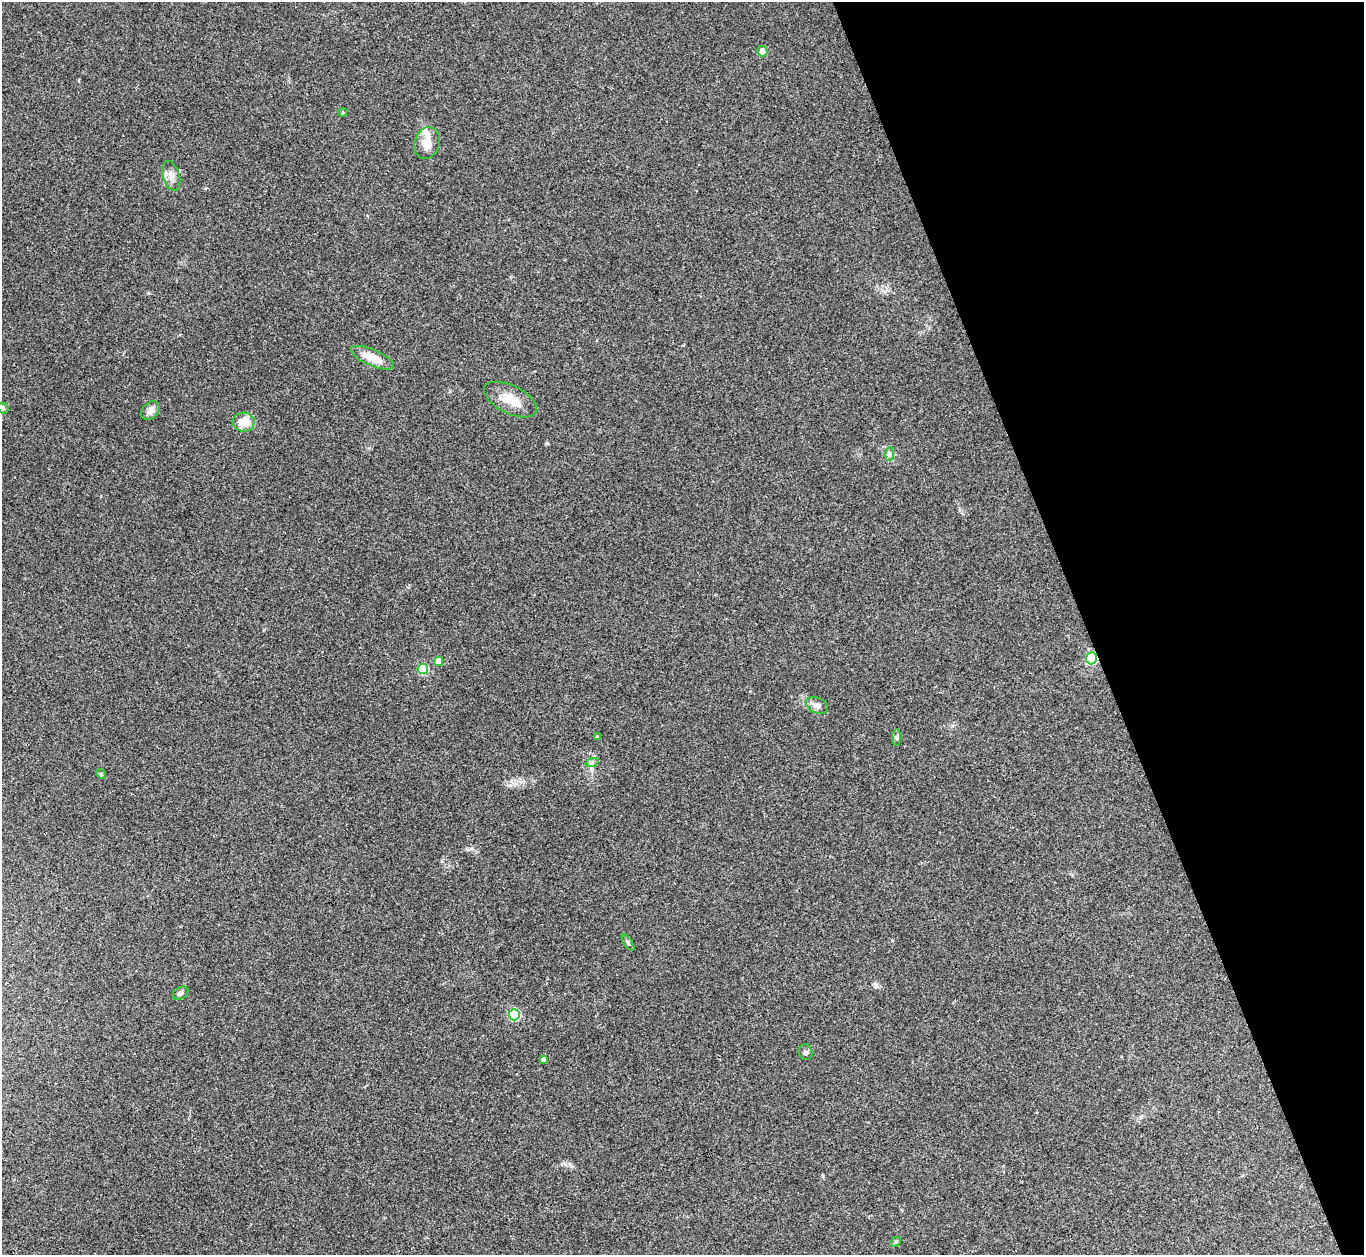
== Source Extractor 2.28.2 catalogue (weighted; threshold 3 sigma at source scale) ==
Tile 12 of 4 x 4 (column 4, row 3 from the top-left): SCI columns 4091-5452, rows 1533-2785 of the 5455 x 5442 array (HDU 1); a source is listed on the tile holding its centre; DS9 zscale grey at full resolution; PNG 1366 x 1257 px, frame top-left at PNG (2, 2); each listed source drawn as its Kron ellipse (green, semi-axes under 4 px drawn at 4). Shown black and unused: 20% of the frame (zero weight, under 3 of 4 exposures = <1% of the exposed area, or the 3 px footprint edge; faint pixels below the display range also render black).
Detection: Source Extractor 2.28.2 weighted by HDU 2 'WHT'; one run over the whole footprint, this tile lists its part. Background 0.112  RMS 0.0058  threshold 0.0263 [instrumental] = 3 sigma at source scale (4.5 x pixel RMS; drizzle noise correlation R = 1.50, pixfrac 1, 0.05/0.05 arcsec/px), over >= 5 px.
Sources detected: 25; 1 inside a brighter listed object's ellipse — not listed separately; the other 24 listed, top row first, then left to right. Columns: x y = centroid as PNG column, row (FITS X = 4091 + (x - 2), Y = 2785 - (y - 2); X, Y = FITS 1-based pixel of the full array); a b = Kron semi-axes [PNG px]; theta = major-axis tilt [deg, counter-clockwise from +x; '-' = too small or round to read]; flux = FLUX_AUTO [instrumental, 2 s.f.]
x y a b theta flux
762 51 5 5 - 5.4
343 112 4 3 - 0.54
427 143 16 12 72 7.2
171 176 15 8 -74 4.1
372 358 23 8 -23 9.9
510 400 28 14 -26 11
3 408 6 5 - 0.96
150 411 10 8 46 3.1
244 422 11 9 3 11
889 454 7 4 89 1.3
1091 658 6 5 - 68
439 661 5 4 - 7
423 669 5 5 - 33
817 705 12 7 -24 3.5
597 737 3 3 - 0.91
897 738 8 4 -90 1.1
592 763 7 4 20 1.1
101 774 5 4 - 0.69
628 943 9 3 -57 1
180 993 8 6 31 1.8
514 1015 5 5 - 46
805 1052 8 6 -64 1.6
543 1060 4 4 - 1.8
896 1242 6 4 43 0.94
Overlapping masked pixels (flux is a lower limit): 1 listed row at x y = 1091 658
Unlisted compact peaks at least as high as the median listed source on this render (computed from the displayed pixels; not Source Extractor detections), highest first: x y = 148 293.